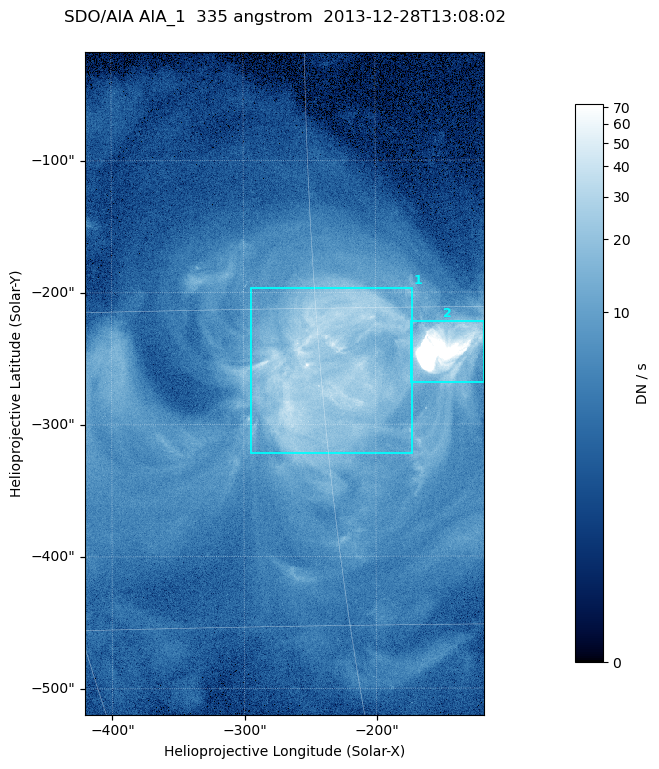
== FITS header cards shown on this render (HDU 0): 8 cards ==
TELESCOP= 'SDO/AIA '
INSTRUME= 'AIA_1   '
WAVELNTH=                  335
WAVEUNIT= 'angstrom'
DATE-OBS= '2013-12-28T13:08:02.62'
CTYPE1  = 'HPLN-TAN'
CTYPE2  = 'HPLT-TAN'
BUNIT   = 'DN / s  '

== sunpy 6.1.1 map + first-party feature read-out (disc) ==
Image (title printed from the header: SDO/AIA AIA_1  335 angstrom  2013-12-28T13:08:02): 503 x 835 px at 0.601 arcsec/px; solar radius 976 arcsec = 1624 px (partial field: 5.1% of the solar disc is inside the frame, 100% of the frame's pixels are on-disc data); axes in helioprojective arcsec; data unit DN / s (BUNIT, on the colour bar)
Orientation: roll -0.142 deg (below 1 deg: not rotated)
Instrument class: DISC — disc imager (sunpy class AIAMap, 335 A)
Bright regions (active regions / flare kernels): reference = the on-disc median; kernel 5 px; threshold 5 sigma = 17.3 DN / s over a disc level ~4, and >= 1.15x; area >= 420 px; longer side >= 6 px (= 3.6 arcsec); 2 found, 2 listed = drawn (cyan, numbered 1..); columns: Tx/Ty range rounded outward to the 2 arcsec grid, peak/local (2 s.f.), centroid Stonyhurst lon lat
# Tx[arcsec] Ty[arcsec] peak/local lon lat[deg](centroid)
1 -296..-172 -322..-196 12 -15 -17
2 -174..-116 -270..-222 109 -9 -17